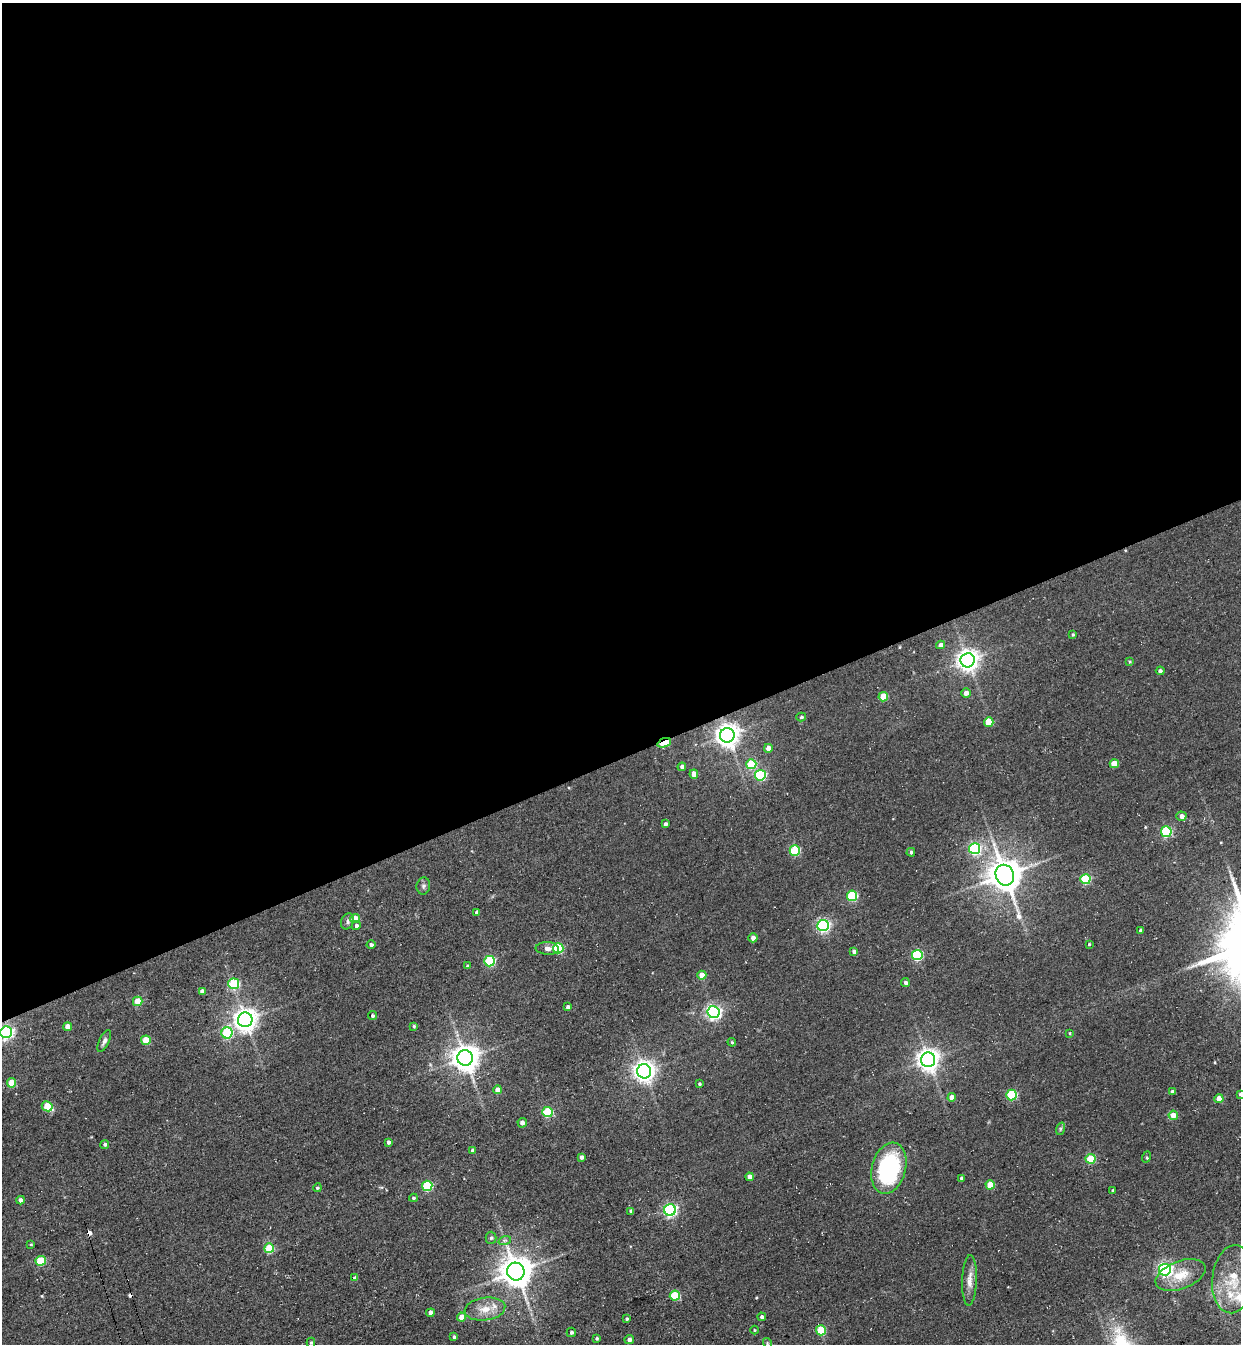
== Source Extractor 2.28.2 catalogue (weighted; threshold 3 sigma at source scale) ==
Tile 2 of 4 x 4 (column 2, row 1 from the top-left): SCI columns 1551-2789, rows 4088-5429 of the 5451 x 5491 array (HDU 1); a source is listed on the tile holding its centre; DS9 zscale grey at full resolution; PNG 1243 x 1346 px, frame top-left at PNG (2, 3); each listed source drawn as its Kron ellipse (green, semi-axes under 4 px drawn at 4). Shown black and unused: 56% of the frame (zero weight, under 3 of 4 exposures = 7% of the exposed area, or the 3 px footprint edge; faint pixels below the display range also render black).
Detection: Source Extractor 2.28.2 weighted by HDU 2 'WHT'; one run over the whole footprint, this tile lists its part. Background 0.0858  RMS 0.014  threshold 0.0635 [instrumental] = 3 sigma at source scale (4.5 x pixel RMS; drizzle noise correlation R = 1.50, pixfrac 1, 0.05/0.05 arcsec/px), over >= 5 px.
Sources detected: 122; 2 cosmic-ray / hot-pixel residue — neither listed nor drawn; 3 inside a brighter listed object's ellipse — not listed separately; the other 117 listed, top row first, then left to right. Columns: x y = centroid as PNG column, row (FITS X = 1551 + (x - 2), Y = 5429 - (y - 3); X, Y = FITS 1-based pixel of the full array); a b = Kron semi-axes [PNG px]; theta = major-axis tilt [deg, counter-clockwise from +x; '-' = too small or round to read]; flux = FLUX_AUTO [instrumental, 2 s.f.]
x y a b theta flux
1073 634 4 3 - 1.7
940 645 4 4 - 6.4
968 660 7 7 - 990
1130 662 3 3 - 1.4
1160 671 4 4 - 3.5
966 693 4 4 - 7.6
883 697 5 4 - 33
801 717 5 4 - 2.3
989 722 4 4 - 38
727 735 7 7 - 1200
664 743 7 4 21 65
768 748 4 4 - 9
751 764 5 5 - 70
1114 764 4 4 - 20
682 767 4 4 - 4.8
694 774 4 4 - 11
760 775 5 5 - 120
1181 816 5 4 - 7.2
665 824 4 4 - 3.6
1166 832 5 5 - 120
975 849 5 5 - 190
795 851 5 5 - 95
911 852 4 4 - 3
1005 875 10 9 - 2900
1085 879 5 5 - 93
423 886 8 7 - 4
852 896 5 5 - 96
476 912 4 3 - 3.1
355 918 5 4 - 15
348 921 8 6 64 4
356 926 4 4 - 3.2
823 926 6 5 - 260
1140 931 3 3 - 3.5
753 938 4 4 - 7.1
1089 944 3 2 - 1.2
371 945 4 4 - 3.3
547 948 12 6 -3 6.4
558 948 5 5 - 92
854 951 4 4 - 4.8
917 955 5 5 - 120
490 961 5 5 - 110
467 966 4 3 - 1.4
702 975 4 4 - 15
905 983 4 4 - 3.6
234 984 5 5 - 91
202 991 4 4 - 8.4
138 1001 5 4 - 38
568 1007 4 4 - 4.4
713 1012 6 6 - 390
372 1016 4 4 - 3
245 1020 7 7 - 1100
414 1026 4 4 - 2.1
68 1027 4 4 - 14
6 1032 6 6 - 290
227 1033 5 5 - 100
1070 1033 4 3 - 1.4
146 1040 5 5 - 39
104 1041 12 5 66 4.8
732 1042 4 3 - 1.6
465 1058 8 7 - 1700
928 1060 7 7 - 980
644 1071 7 7 - 890
11 1083 5 4 - 27
699 1084 3 3 - 1.8
498 1090 4 4 - 11
1172 1092 4 4 - 5.5
1240 1094 3 3 - 2.1
1012 1095 5 5 - 110
952 1097 4 4 - 11
1219 1099 4 4 - 13
47 1106 5 5 - 40
547 1112 5 5 - 96
1173 1115 4 4 - 15
522 1123 5 4 - 5.4
1060 1129 6 4 72 2.2
389 1142 4 3 - 4.3
105 1144 4 4 - 2.4
473 1150 4 3 - 4.4
581 1157 4 3 - 4.9
1146 1157 5 3 - 1.7
1091 1159 5 5 - 62
889 1168 26 17 75 170
749 1177 4 4 - 6.9
961 1178 3 3 - 3
990 1185 4 4 - 33
427 1186 5 5 - 100
317 1188 4 4 - 2.3
1112 1190 3 3 - 1.8
413 1198 4 3 - 2
20 1200 4 4 - 6.6
670 1210 6 5 - 270
631 1211 4 4 - 4
491 1238 6 5 - 2.7
505 1240 6 4 18 2.8
31 1244 4 3 - 1.4
269 1248 5 5 - 58
41 1261 5 5 - 54
1165 1270 6 6 - 340
516 1272 9 8 - 2600
1181 1275 26 14 20 30
355 1278 4 4 - 4
1233 1279 34 21 84 64
970 1280 25 7 88 13
675 1295 5 5 - 69
485 1309 20 11 8 21
430 1313 4 4 - 6.5
462 1317 4 4 - 14
762 1317 4 4 - 3.7
627 1319 4 3 - 2
754 1330 4 3 - 1.2
821 1330 5 5 - 58
571 1332 5 4 - 2.2
454 1337 4 4 - 2.5
597 1338 3 3 - 2
629 1340 4 4 - 4.7
311 1343 5 4 - 2.2
767 1343 5 3 - 1.5
Overlapping masked pixels (flux is a lower limit): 1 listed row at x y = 664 743
Isophote crosses this tile's border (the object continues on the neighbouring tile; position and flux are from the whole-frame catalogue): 2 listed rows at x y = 6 1032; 1240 1094